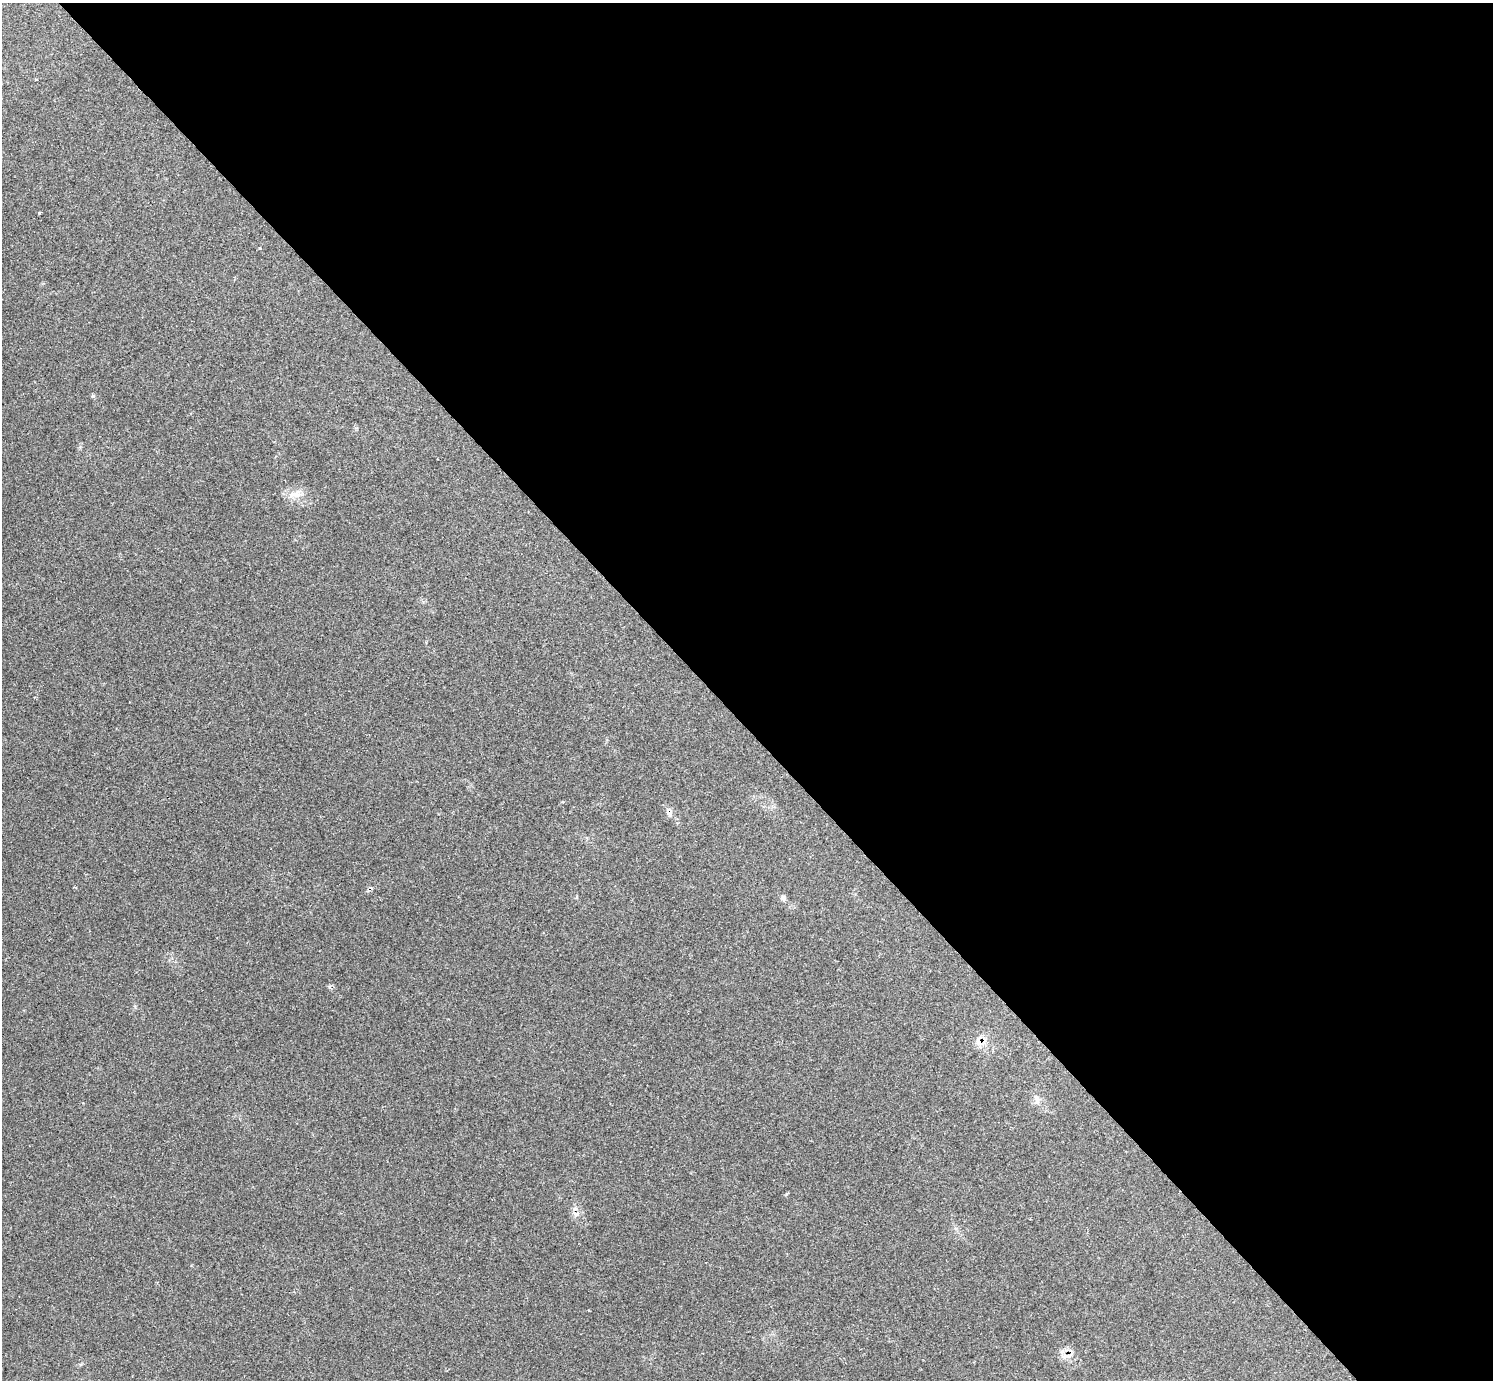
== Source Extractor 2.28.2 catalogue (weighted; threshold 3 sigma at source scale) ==
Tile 8 of 4 x 4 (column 4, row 2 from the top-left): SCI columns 4474-5964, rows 2921-4298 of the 5972 x 5970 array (HDU 1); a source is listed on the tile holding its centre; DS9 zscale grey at full resolution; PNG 1495 x 1382 px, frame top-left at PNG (2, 3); no overlay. Shown black and unused: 52% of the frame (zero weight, under 2 of 3 exposures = <1% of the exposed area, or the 3 px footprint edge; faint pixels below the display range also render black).
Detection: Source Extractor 2.28.2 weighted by HDU 2 'WHT'; one run over the whole footprint, this tile lists its part. Background 0.161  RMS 0.0092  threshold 0.0415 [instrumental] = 3 sigma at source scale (4.5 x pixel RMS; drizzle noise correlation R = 1.50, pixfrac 1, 0.05/0.05 arcsec/px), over >= 5 px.
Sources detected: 11; all 11 listed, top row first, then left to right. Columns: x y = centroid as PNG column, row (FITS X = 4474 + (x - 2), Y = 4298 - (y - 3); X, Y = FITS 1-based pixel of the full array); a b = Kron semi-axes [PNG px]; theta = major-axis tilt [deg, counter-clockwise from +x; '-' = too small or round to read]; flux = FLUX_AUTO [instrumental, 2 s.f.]
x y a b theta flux
36 79 3 3 - 1.9
40 213 3 3 - 1.9
260 248 3 2 - 0.76
93 396 5 5 - 1.3
295 494 21 8 9 9
669 812 9 7 -75 4.7
783 898 8 7 - 2.5
980 1041 17 15 -36 10
1037 1099 15 8 -72 5.4
576 1214 9 6 -16 3.5
1067 1356 16 6 4 5.6
Overlapping masked pixels (flux is a lower limit): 3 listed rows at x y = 669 812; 980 1041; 576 1214
Unlisted compact peaks at least as high as the median listed source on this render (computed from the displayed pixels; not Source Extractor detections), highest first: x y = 329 987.